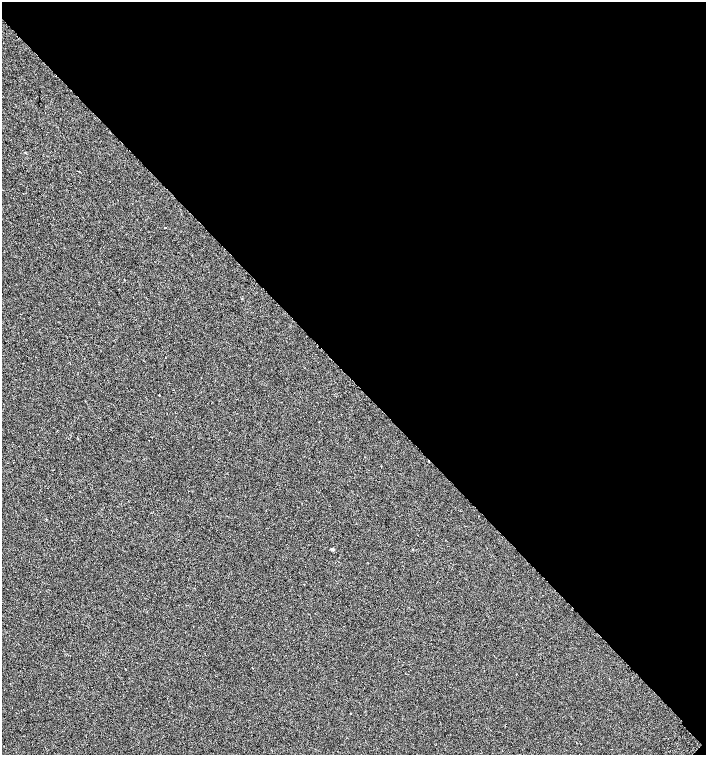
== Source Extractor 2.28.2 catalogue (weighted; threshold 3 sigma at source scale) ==
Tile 8 of 4 x 4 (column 4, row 2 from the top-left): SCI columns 4495-5902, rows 3056-4561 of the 6105 x 6114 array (HDU 1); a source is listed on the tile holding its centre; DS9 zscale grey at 2 x 2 block average (1 PNG px = mean of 2 x 2 image px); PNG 708 x 757 px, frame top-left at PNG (2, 2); no overlay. Shown black and unused: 51% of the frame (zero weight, under 2 of 3 exposures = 3% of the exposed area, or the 3 px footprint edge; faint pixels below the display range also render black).
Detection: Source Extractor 2.28.2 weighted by HDU 2 'WHT'; one run over the whole footprint, this tile lists its part. Background 0.00142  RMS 0.0035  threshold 0.0155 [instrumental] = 3 sigma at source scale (4.5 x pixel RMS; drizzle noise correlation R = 1.50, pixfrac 1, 0.0396/0.0396 arcsec/px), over >= 5 px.
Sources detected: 12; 1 cosmic-ray / hot-pixel residue — not listed; the other 11 listed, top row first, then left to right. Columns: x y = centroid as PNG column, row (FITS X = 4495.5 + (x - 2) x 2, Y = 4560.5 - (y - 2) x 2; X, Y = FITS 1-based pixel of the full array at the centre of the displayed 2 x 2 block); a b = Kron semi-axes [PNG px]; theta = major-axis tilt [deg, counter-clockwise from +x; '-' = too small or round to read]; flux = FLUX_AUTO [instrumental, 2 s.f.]
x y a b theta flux
78 171 2 2 - 0.42
165 228 2 2 - 0.95
124 280 2 2 - 0.4
165 357 2 2 - 0.28
159 395 2 2 - 2.1
78 439 2 2 - 0.29
7 463 2 2 - 0.39
333 549 3 2 - 2.2
412 549 3 2 - 0.36
304 585 2 2 - 0.45
10 684 2 2 - 0.37
Diffuse or blended objects may show on this block-average render without a row.